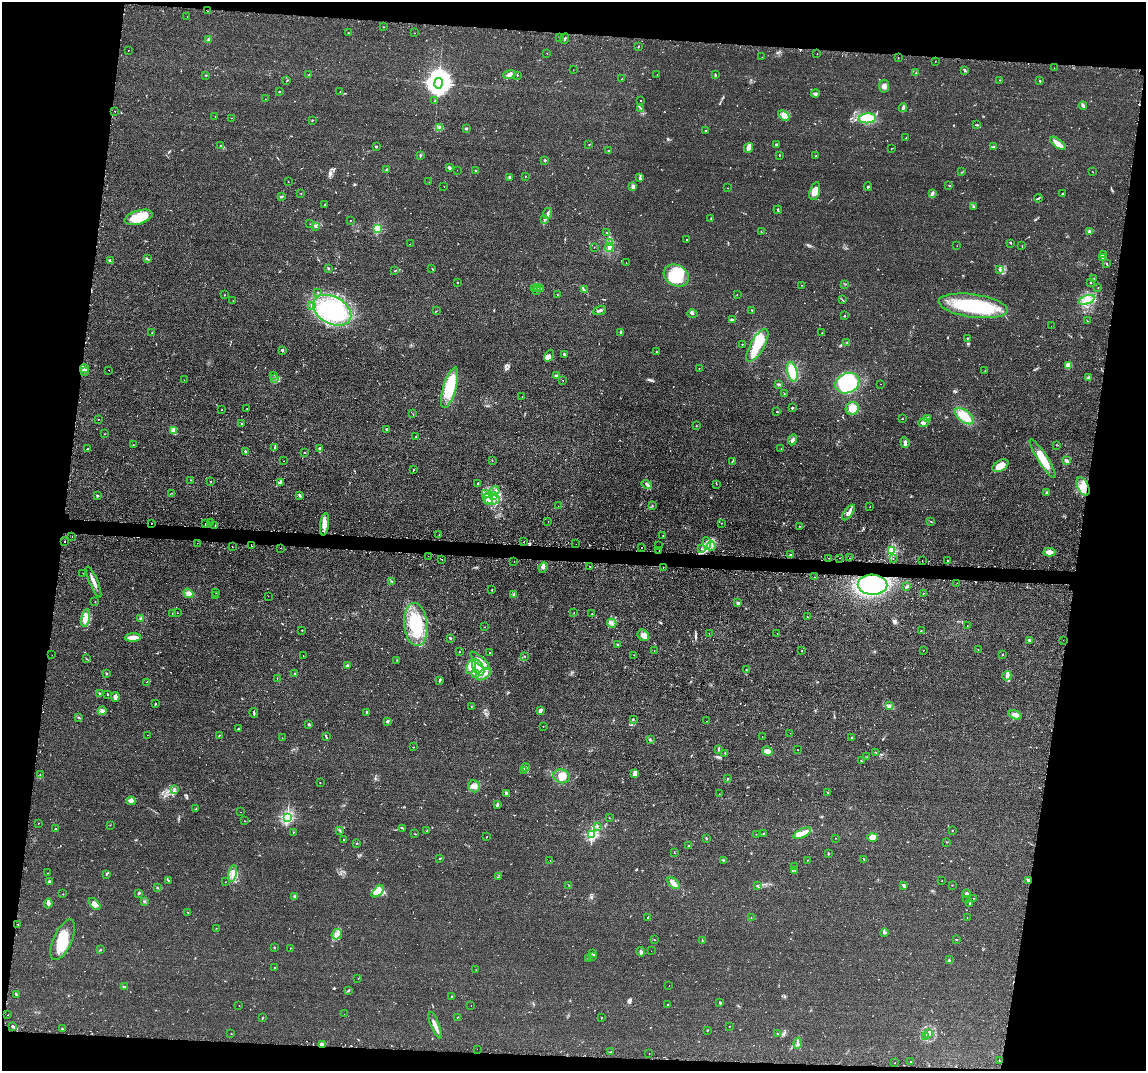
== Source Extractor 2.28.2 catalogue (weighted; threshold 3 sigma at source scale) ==
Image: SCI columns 192-4767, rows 337-4612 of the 4785 x 4757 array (HDU 1 of 3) = the unmasked area's bounding box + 8 px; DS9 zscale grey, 4 x 4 block average (1 PNG px = mean of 4 x 4 image px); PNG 1148 x 1073 px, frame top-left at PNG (2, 2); each listed source drawn as its Kron ellipse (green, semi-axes under 4 px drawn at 4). Shown black and unused: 17% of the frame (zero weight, under 2 of 3 exposures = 3% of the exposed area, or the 3 px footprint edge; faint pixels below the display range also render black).
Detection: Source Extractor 2.28.2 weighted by HDU 2 'WHT'. Background 0.0399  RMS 0.0053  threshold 0.0239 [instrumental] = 3 sigma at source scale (4.5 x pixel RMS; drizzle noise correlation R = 1.50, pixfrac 1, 0.05/0.05 arcsec/px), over >= 5 px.
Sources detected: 781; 4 too faint to see at this stretch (4 x 4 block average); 7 inside a brighter object's white glare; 53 cosmic-ray / hot-pixel residue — neither listed nor drawn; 21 coinciding with a brighter row at this scale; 65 inside a brighter listed object's ellipse — not listed separately; of the other 631, all 500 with FLUX_AUTO >= 0.78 (the completeness limit of this list) listed and drawn (131 fainter detections not listed), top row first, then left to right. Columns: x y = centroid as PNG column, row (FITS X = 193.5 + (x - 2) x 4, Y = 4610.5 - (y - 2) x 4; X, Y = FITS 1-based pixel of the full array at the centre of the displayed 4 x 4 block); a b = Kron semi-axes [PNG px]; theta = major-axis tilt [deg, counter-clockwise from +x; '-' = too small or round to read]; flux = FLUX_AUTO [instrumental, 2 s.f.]
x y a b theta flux
208 11 2 2 - 2.2
187 17 2 2 - 1.3
383 27 2 2 - 1.4
348 33 2 2 - 1.5
414 33 2 2 - 1.1
559 38 2 2 - 0.93
565 38 5 2 - 4.1
209 39 3 3 - 5
638 46 3 2 - 1.8
128 50 2 2 - 1.7
547 53 2 2 - 1.5
817 54 2 2 - 3.4
762 57 2 2 - 0.86
898 57 2 2 - 4.5
935 61 2 2 - 1.1
1054 68 2 2 - 4.7
573 70 2 2 - 1.1
965 70 3 2 - 3.3
916 73 2 2 - 1.6
715 74 3 2 - 2.6
206 75 2 2 - 1.8
309 75 2 2 - 3.1
509 75 6 4 19 11
517 75 2 2 - 2.3
657 75 2 2 - 0.86
622 79 2 2 - 1.2
1000 80 2 2 - 1.1
286 81 2 2 - 1.5
1040 81 2 2 - 4.5
438 83 5 4 - 4800
884 86 6 5 - 14
279 92 2 2 - 2
340 92 2 2 - 0.87
815 93 4 3 - 6.5
265 99 2 2 - 0.79
435 101 2 2 - 1.7
640 101 2 2 - 1.2
1083 106 4 3 - 7.9
641 108 3 2 - 2.1
903 108 4 2 - 8.2
115 111 2 2 - 2.5
784 115 6 3 -41 12
215 116 2 2 - 1.1
231 118 2 2 - 0.86
867 118 8 5 5 110
312 120 2 2 - 1.7
977 125 3 2 - 2.9
439 127 4 2 - 3.2
466 128 2 2 - 6
706 131 2 2 - 5.4
906 138 2 2 - 1.3
1058 143 9 4 -37 26
589 144 2 2 - 1.3
776 144 2 2 - 3.8
221 145 2 2 - 1.5
376 146 3 2 - 2.4
994 147 3 2 - 9.3
748 148 5 4 - 12
892 148 2 2 - 1.1
608 150 2 2 - 1.8
779 155 2 2 - 2
420 156 3 2 - 2.8
816 156 2 2 - 2.5
545 160 2 2 - 8.6
449 167 4 2 - 6.5
387 170 2 2 - 8.6
457 170 2 2 - 2.1
476 170 2 2 - 2.5
962 172 2 2 - 1.2
1092 172 2 2 - 0.85
525 176 2 2 - 0.79
510 177 3 2 - 3
640 178 3 3 - 5.2
288 181 2 2 - 1.3
429 182 2 2 - 2.1
949 185 2 2 - 1.4
444 186 2 2 - 1.9
633 186 4 3 - 6.9
868 187 4 2 - 3.5
728 188 2 2 - 2
815 191 9 5 72 23
301 194 2 2 - 0.91
932 194 3 2 - 9
1063 194 3 2 - 3.1
281 196 4 2 - 4
1038 198 4 2 - 4.4
325 205 2 2 - 0.87
974 207 2 2 - 2.6
778 210 4 2 - 3
547 213 5 2 - 4.9
139 217 14 6 17 79
711 218 2 2 - 1.3
544 220 2 2 - 1.2
350 221 2 2 - 1
310 224 2 2 - 0.79
315 227 2 2 - 1.1
377 228 2 2 - 200
1089 231 3 3 - 8.4
761 232 2 2 - 1.1
607 233 3 2 - 3.4
687 240 3 2 - 2.1
609 243 3 2 - 3.8
1011 243 3 2 - 1.7
410 244 2 2 - 0.84
957 246 2 2 - 1.5
1022 246 2 2 - 0.95
594 247 2 2 - 0.83
609 247 5 3 - 9.1
1104 255 3 2 - 2.4
1102 257 3 2 - 3.1
147 258 3 2 - 4.1
110 261 2 2 - 1.4
626 263 2 2 - 1.3
1106 263 2 2 - 2.4
328 268 2 2 - 6.3
432 268 2 2 - 0.8
999 270 2 2 - 1.7
394 271 2 2 - 1.4
676 275 13 10 -30 77
1093 279 3 2 - 2.7
457 282 2 2 - 1
1090 283 3 2 - 2
845 284 2 2 - 1.3
802 285 3 2 - 1
538 287 2 2 - 0.98
541 288 2 2 - 1.3
1098 288 2 2 - 1.2
534 289 2 2 - 2.9
584 289 2 2 - 2.5
536 290 2 2 - 1.3
318 292 2 2 - 1.6
737 294 2 2 - 1
224 295 2 2 - 1
558 295 3 2 - 1.2
842 300 3 2 - 2.3
1086 300 8 4 20 19
233 301 2 2 - 1.1
311 306 2 2 - 1.1
973 306 35 11 -8 250
332 310 20 13 -28 160
599 310 7 2 20 7.6
752 310 3 2 - 2.1
436 311 2 2 - 0.91
692 314 5 2 - 5.4
844 316 2 2 - 2.8
732 319 4 2 - 4.1
1087 321 2 2 - 1.1
1051 326 2 2 - 0.88
152 333 2 2 - 0.84
621 333 4 2 - 4.1
822 333 2 2 - 1.2
968 338 2 2 - 1.9
847 342 2 2 - 1.5
742 344 2 2 - 2.9
757 345 18 7 60 86
282 350 2 2 - 19
657 351 2 2 - 2
564 354 2 2 - 6.4
549 356 6 4 56 10
1068 365 4 3 - 17
85 368 5 2 - 6.5
699 368 2 2 - 1
108 370 2 2 - 0.98
985 370 2 2 - 0.95
84 372 2 2 - 2.1
792 372 10 4 -77 83
274 375 2 2 - 0.79
557 376 4 2 - 7.5
275 378 2 2 - 0.88
1089 378 3 2 - 8.3
184 380 2 2 - 0.78
563 380 2 2 - 1.3
847 383 12 9 27 340
779 384 4 2 - 3.3
880 384 2 2 - 0.85
450 388 21 6 74 140
784 393 2 2 - 1
522 396 2 2 - 0.83
792 408 3 2 - 3
852 408 7 6 - 41
222 409 2 2 - 1
247 409 2 2 - 1.2
777 412 2 2 - 1.5
413 414 2 2 - 1.3
964 416 11 5 -37 61
902 418 2 2 - 1.2
927 418 3 2 - 5.2
98 419 2 2 - 1
924 423 6 4 21 14
242 424 2 2 - 1.3
696 425 2 2 - 0.79
387 429 2 2 - 6.7
173 430 3 2 - 7.1
104 434 2 2 - 1.2
416 436 2 2 - 1.3
793 440 6 2 65 6.9
905 442 5 3 - 8.1
133 444 2 2 - 1.7
1057 445 2 2 - 1.4
274 447 3 2 - 2.8
320 448 2 2 - 7.9
88 449 2 2 - 4.2
781 449 2 2 - 1.5
246 451 2 2 - 8.2
305 452 2 2 - 1.8
1043 458 23 5 -58 58
492 460 2 2 - 0.94
284 461 2 2 - 2.7
732 461 2 2 - 1.4
1067 461 4 2 - 10
1000 466 9 5 31 28
413 470 3 2 - 1.5
191 480 2 2 - 0.8
210 482 2 2 - 1.5
280 482 3 2 - 4.3
478 483 3 2 - 3
647 484 5 3 - 7.6
716 484 2 2 - 0.97
1083 486 10 5 -64 29
495 491 4 2 - 4.5
171 493 2 2 - 1.2
485 493 2 2 - 1.6
1046 493 3 2 - 2.6
300 495 3 2 - 3.7
97 496 2 2 - 4.2
493 496 3 3 - 6.4
488 499 6 2 -53 9.8
492 500 8 2 9 10
558 506 2 2 - 2.1
652 506 2 2 - 1.5
870 507 2 2 - 2
848 512 9 3 52 15
931 521 2 2 - 1.2
548 522 2 2 - 1.2
151 523 2 2 - 1.5
210 523 2 2 - 5.8
721 523 2 2 - 0.9
205 524 2 2 - 3.5
324 524 11 3 81 19
215 525 2 2 - 1
800 526 2 2 - 1.1
439 535 2 2 - 2
663 536 2 2 - 1.8
72 537 2 2 - 2.7
64 541 2 2 - 3.5
524 542 2 2 - 7.1
197 543 2 2 - 1.5
707 543 6 3 -82 10
576 544 2 2 - 0.86
232 546 2 2 - 1.2
251 546 2 2 - 2.5
659 546 2 2 - 0.97
711 546 5 2 - 8.1
641 547 2 2 - 1.7
281 548 2 2 - 3.1
701 549 2 2 - 0.97
659 550 2 2 - 1.2
891 551 2 2 - 300
1049 552 6 4 3 18
791 555 2 2 - 20
428 556 2 2 - 1.2
828 558 2 2 - 2.4
840 558 2 2 - 2.4
850 558 2 2 - 1
442 559 2 2 - 5.4
893 559 2 2 - 0.84
922 560 2 2 - 2.9
948 560 2 2 - 0.95
514 561 2 2 - 0.83
543 567 5 3 - 7.7
590 567 2 2 - 1
663 568 2 2 - 1.8
83 573 2 2 - 1.1
814 577 2 2 - 8.7
391 581 2 2 - 1.5
94 582 17 2 -67 21
957 583 2 2 - 2
873 585 15 10 -2 390
907 586 4 2 - 4.7
492 589 2 2 - 1
216 592 2 2 - 1.4
188 593 5 4 - 10
514 594 2 2 - 2.9
923 594 2 2 - 1.2
216 596 2 2 - 2.5
268 596 2 2 - 1.1
95 602 2 2 - 1.1
738 603 4 2 - 3.3
177 613 2 2 - 0.97
574 613 2 2 - 0.92
173 614 2 2 - 1.7
592 614 2 2 - 2.2
807 617 2 2 - 1
86 618 9 4 78 21
141 618 3 3 - 4.1
612 623 5 2 - 6.7
416 624 21 11 -84 140
967 626 2 2 - 0.79
484 627 2 2 - 1.3
302 630 2 2 - 1.7
921 630 2 2 - 0.87
777 633 2 2 - 1.5
709 634 2 2 - 1.8
643 635 6 5 - 12
133 638 8 3 2 32
450 638 3 2 - 4.2
1030 640 3 2 - 3.5
1063 640 2 2 - 1
618 645 2 2 - 1.4
923 650 2 2 - 1.2
978 650 2 2 - 1.1
460 651 2 2 - 1.5
654 651 2 2 - 1.1
802 651 2 2 - 3.5
489 652 2 2 - 1
52 655 2 2 - 2.8
634 655 2 2 - 1.5
1002 655 2 2 - 1.5
303 656 2 2 - 2.1
525 656 2 2 - 1.1
87 659 2 2 - 1.5
397 660 2 2 - 1.1
480 660 12 2 -41 16
347 665 2 2 - 5.7
471 666 8 4 68 19
478 667 9 5 -60 58
746 670 2 2 - 1.5
107 674 2 2 - 1.6
295 674 2 2 - 1.5
476 674 4 3 - 7.5
484 674 8 4 31 18
1007 676 5 3 - 9.7
277 678 2 2 - 0.81
440 680 4 2 - 4.1
146 682 2 2 - 1.2
99 693 2 2 - 1.8
108 695 2 2 - 1.6
115 697 5 3 - 9.7
155 703 2 2 - 1.7
471 706 2 2 - 1.1
889 706 2 2 - 7.4
540 710 4 3 - 5.5
102 711 4 4 - 8.5
254 713 5 2 - 2.9
366 713 2 2 - 1.8
1015 715 7 4 -18 23
79 718 2 2 - 1.8
633 720 2 2 - 1.1
387 721 2 2 - 5.2
706 721 2 2 - 0.89
309 725 2 2 - 4.2
543 726 2 2 - 1.2
238 729 4 2 - 2.9
790 733 2 2 - 1.3
147 735 2 2 - 1.3
219 735 2 2 - 1.3
326 737 4 2 - 2.5
762 737 2 2 - 1.1
282 738 2 2 - 1.3
852 738 3 2 - 2.9
650 740 3 2 - 2.6
413 747 2 2 - 1.2
718 749 2 2 - 2
798 749 2 2 - 1.1
767 751 5 4 - 13
875 752 3 2 - 1.2
725 753 2 2 - 2.1
867 757 2 2 - 1.3
861 761 2 2 - 1.5
526 767 4 3 - 8.3
523 771 2 2 - 1.8
635 773 3 2 - 6.5
40 775 2 2 - 1.3
562 776 8 6 -17 27
727 779 2 2 - 1.6
320 783 2 2 - 1.1
474 786 6 5 - 15
175 790 3 2 - 2.5
828 792 3 2 - 2.7
507 793 3 2 - 3.6
719 794 2 2 - 0.99
131 801 4 3 - 19
497 805 4 2 - 4.3
196 809 2 2 - 1.3
240 812 2 2 - 1.1
287 817 2 2 - 580
609 818 2 2 - 0.79
244 821 2 2 - 1
38 823 2 2 - 1.1
110 825 2 2 - 0.79
597 826 3 2 - 2.2
403 828 2 2 - 1.6
55 829 2 2 - 7.6
340 830 2 2 - 0.95
952 830 2 2 - 2
427 831 4 2 - 2.7
293 832 2 2 - 1.1
764 833 3 2 - 1.4
802 833 9 3 26 32
415 834 3 2 - 1.2
756 834 2 2 - 0.99
592 835 2 2 - 400
486 837 2 2 - 0.91
872 837 5 4 - 13
706 838 3 2 - 2.7
836 838 2 2 - 0.78
344 839 2 2 - 1.2
947 842 2 2 - 0.97
357 843 2 2 - 1.3
689 846 2 2 - 1.5
674 852 3 2 - 1
828 854 3 2 - 2.6
440 858 3 2 - 2.6
864 859 3 2 - 2.3
550 860 2 2 - 0.92
723 860 2 2 - 3.6
807 860 2 2 - 0.92
794 866 2 2 - 0.92
795 871 2 2 - 0.97
48 873 2 2 - 1.1
233 873 8 3 78 15
106 874 2 2 - 2.9
498 877 2 2 - 0.94
1028 880 2 2 - 5
168 881 3 2 - 2.5
942 881 2 2 - 1.1
49 882 4 2 - 2.8
225 882 2 2 - 1.9
674 883 7 4 -42 15
569 885 2 2 - 1.4
952 885 2 2 - 1.2
758 886 2 2 - 1.4
903 886 3 2 - 2.9
157 888 2 2 - 2.1
378 891 8 4 43 22
139 893 2 2 - 5.5
63 894 2 2 - 0.98
966 894 4 4 - 5.3
295 896 4 2 - 4.6
973 898 2 2 - 0.79
967 899 2 2 - 1.4
144 901 3 2 - 2.9
970 903 2 2 - 2.1
48 904 5 3 - 9.6
95 904 7 4 -49 14
188 912 2 2 - 1.8
648 917 2 2 - 1
751 917 2 2 - 1
967 918 2 2 - 1.7
18 924 2 2 - 6.7
216 928 2 2 - 0.95
884 932 4 3 - 4.6
337 934 5 5 - 14
654 939 2 2 - 1.4
63 940 22 9 66 83
702 940 2 2 - 1.7
956 940 2 2 - 2
274 947 2 2 - 2.1
290 948 2 2 - 0.97
101 949 2 2 - 1.4
651 951 2 2 - 0.83
641 952 5 2 - 12
593 954 3 2 - 2.5
592 956 2 2 - 0.96
588 958 2 2 - 1.3
949 960 3 2 - 2.2
275 968 2 2 - 1.6
476 970 2 2 - 0.95
358 979 2 2 - 0.84
669 986 2 2 - 1.3
124 987 3 2 - 4.1
348 990 3 2 - 5
16 995 4 2 - 3.5
451 997 2 2 - 1.4
720 1003 4 2 - 3
239 1005 2 2 - 1
471 1005 2 2 - 2.6
667 1005 2 2 - 2.3
344 1014 2 2 - 1.2
8 1015 2 2 - 0.78
458 1017 2 2 - 1.1
262 1018 3 2 - 1.8
601 1018 2 2 - 2.6
435 1025 14 3 -69 18
13 1026 3 2 - 5.1
729 1026 2 2 - 0.96
62 1029 2 2 - 1.7
707 1030 2 2 - 1.9
231 1034 2 2 - 0.91
777 1034 2 2 - 0.87
929 1034 2 2 - 46
926 1036 2 2 - 1.6
798 1043 5 2 - 4.4
323 1045 4 2 - 7.1
477 1049 2 2 - 0.9
611 1052 2 2 - 1.1
649 1054 2 2 - 1
999 1061 2 2 - 0.99
910 1062 2 2 - 30
895 1063 2 2 - 0.85
Overlapping masked pixels (flux is a lower limit): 5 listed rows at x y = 208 11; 151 523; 659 550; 1028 880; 323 1045
Diffuse or blended objects may show on this block-average render without a row.